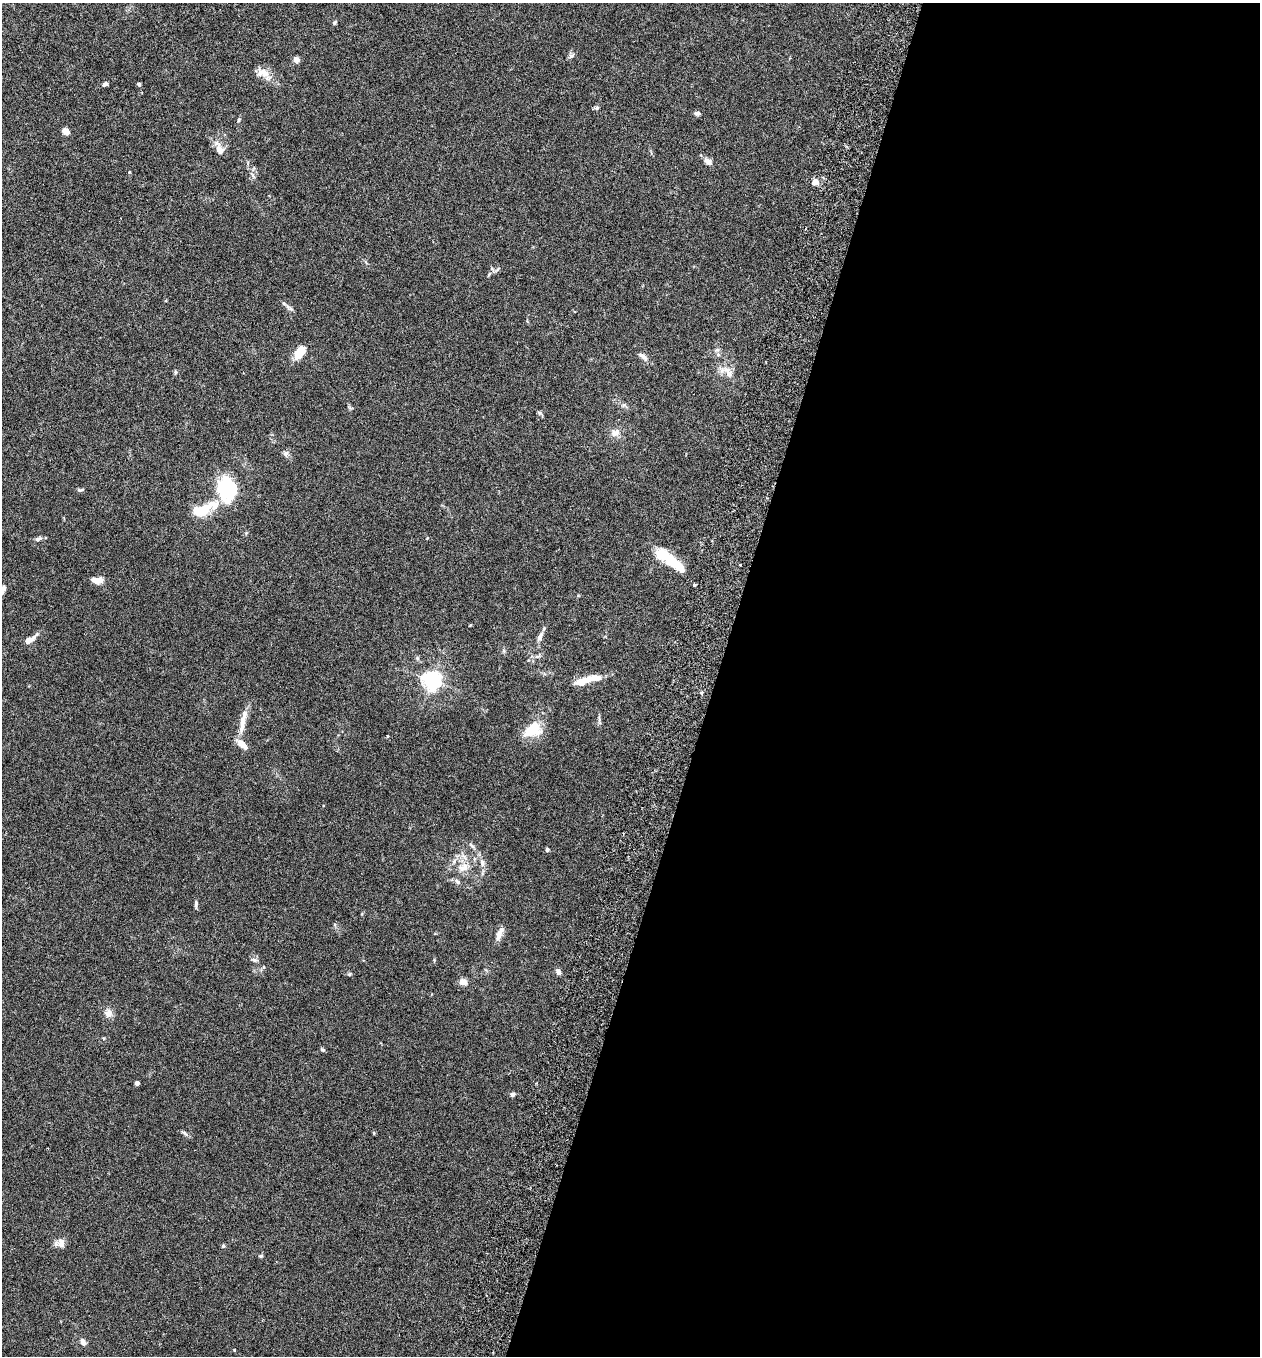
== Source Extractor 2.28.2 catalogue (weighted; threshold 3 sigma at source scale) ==
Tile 12 of 4 x 4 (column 4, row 3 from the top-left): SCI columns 3967-5224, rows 1383-2736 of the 5545 x 5467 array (HDU 1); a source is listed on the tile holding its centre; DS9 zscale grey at full resolution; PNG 1262 x 1358 px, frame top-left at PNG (2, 3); no overlay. Shown black and unused: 43% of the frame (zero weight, under 3 of 6 exposures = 3% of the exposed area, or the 3 px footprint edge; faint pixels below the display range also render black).
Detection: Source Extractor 2.28.2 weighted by HDU 2 'WHT'; one run over the whole footprint, this tile lists its part. Background 0.0188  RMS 0.002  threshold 0.00818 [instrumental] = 3 sigma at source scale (4.09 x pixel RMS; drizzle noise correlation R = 1.36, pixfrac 0.8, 0.05/0.05 arcsec/px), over >= 5 px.
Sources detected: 68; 2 inside a brighter object's white glare — not listed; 3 inside a brighter listed object's ellipse — not listed separately; the other 63 listed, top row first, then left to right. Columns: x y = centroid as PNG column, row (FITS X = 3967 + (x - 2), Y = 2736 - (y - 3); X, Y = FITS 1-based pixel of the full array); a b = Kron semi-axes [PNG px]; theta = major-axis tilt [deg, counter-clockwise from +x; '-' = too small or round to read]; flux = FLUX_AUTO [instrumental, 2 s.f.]
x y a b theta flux
334 22 6 4 42 0.25
571 56 9 6 38 0.46
296 60 7 6 - 0.93
263 73 18 11 -6 1.8
105 84 7 5 17 0.42
139 84 5 4 - 0.3
597 108 6 5 - 0.36
697 113 8 6 -1 0.43
239 120 5 4 - 0.25
66 131 6 5 - 1.7
219 148 21 8 -65 1.6
708 161 9 7 -28 0.92
815 181 8 7 - 1
498 269 7 3 53 0.28
489 274 6 3 71 0.2
289 308 14 5 -35 0.58
300 352 13 7 55 4.1
718 354 6 6 - 0.45
643 356 15 6 -37 0.82
175 372 5 5 - 0.26
728 372 19 10 -53 1.9
539 413 6 5 - 0.31
615 433 13 9 31 1.2
286 453 8 6 9 0.56
226 489 13 10 -71 28
80 490 9 4 1 0.3
205 509 16 12 43 3.1
38 539 9 5 24 0.49
676 565 28 10 -40 4.7
97 580 13 7 -4 1.5
694 585 3 3 - 0.65
3 589 7 5 64 0.75
470 625 4 3 - 0.14
540 637 13 7 69 0.93
30 640 17 6 33 1.3
417 658 6 5 - 0.31
432 680 6 6 - 83
583 681 19 8 21 2.5
599 721 14 3 -79 0.37
242 724 32 7 81 2.4
532 730 23 15 28 4.9
387 736 3 3 - 0.19
472 846 12 4 -41 0.5
547 850 4 4 - 0.33
482 863 9 7 -90 0.71
464 868 15 10 26 1.8
457 881 10 5 -44 0.52
196 904 10 4 86 0.41
499 934 19 7 66 1.2
254 960 8 5 -11 0.46
558 972 8 6 -60 0.62
349 974 6 4 43 0.21
463 982 9 7 -6 1
109 1013 10 9 - 1.2
322 1049 7 4 -39 0.26
137 1083 4 4 - 0.47
512 1094 5 5 - 0.49
185 1133 9 5 -39 0.41
374 1133 5 4 - 0.18
61 1243 14 9 -90 1.1
223 1246 4 4 - 0.31
261 1256 5 4 - 0.26
83 1342 8 6 -63 0.8
Isophote crosses this tile's border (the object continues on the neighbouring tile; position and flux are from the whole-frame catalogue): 1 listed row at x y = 3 589